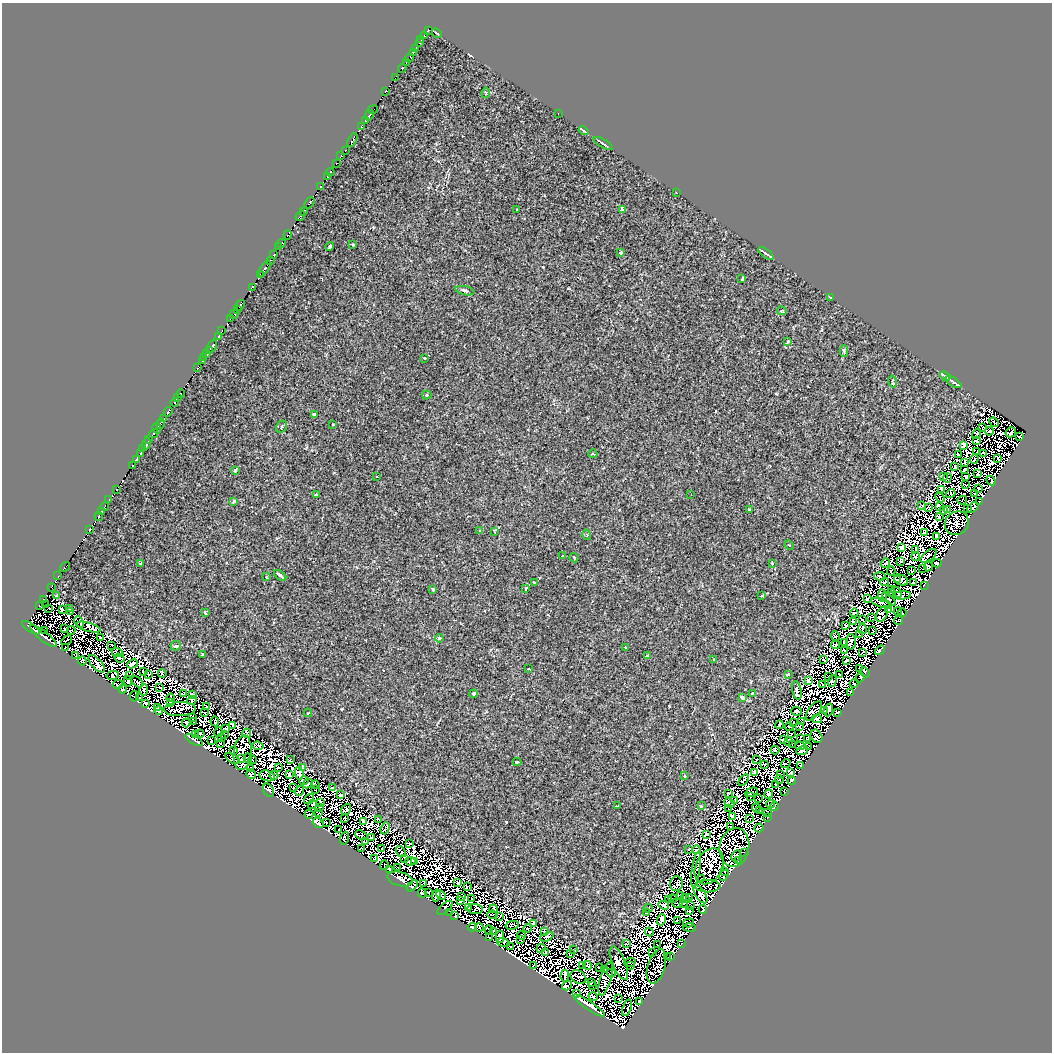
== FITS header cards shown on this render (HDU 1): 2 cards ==
NAXIS1  =                 1050
NAXIS2  =                 1050

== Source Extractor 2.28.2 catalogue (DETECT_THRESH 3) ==
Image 1050 x 1050 px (HDU 1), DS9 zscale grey, 1 PNG px = 1 image px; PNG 1054 x 1054 px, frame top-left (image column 1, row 1050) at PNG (2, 3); each listed source drawn as its Kron ellipse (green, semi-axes under 4 px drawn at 4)
Background 0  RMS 0.0045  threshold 0.0134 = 3 sigma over >= 5 px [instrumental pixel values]
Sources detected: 906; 245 with non-positive FLUX_AUTO (blend fragments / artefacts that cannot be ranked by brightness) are neither listed nor drawn; of the other 661, the 500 brightest by FLUX_AUTO listed and drawn (161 fainter detections omitted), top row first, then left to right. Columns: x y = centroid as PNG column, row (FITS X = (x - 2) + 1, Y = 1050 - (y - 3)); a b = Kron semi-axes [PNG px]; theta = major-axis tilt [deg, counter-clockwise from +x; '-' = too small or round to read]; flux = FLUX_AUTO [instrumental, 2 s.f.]
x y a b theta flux
428 31 3 2 - 0.65
437 33 5 2 - 0.24
424 35 3 2 - 2.4
420 39 3 2 - 2.7
419 42 3 2 - 0.24
416 48 3 2 - 2.5
413 52 3 2 - 1.9
409 58 4 3 - 0.82
406 62 4 3 - 3.4
402 68 4 3 - 1
395 78 3 2 - 0.89
385 91 3 2 - 0.62
486 93 5 3 - 0.48
373 109 5 2 - 1.3
558 113 2 2 - 0.25
369 115 5 3 - 10
365 120 3 2 - 1.6
362 126 4 3 - 2.4
583 131 5 2 - 0.63
352 140 7 3 64 3.9
603 143 10 2 -30 0.46
346 150 3 2 - 1.4
341 156 3 2 - 2.5
336 163 3 2 - 2.6
330 172 4 3 - 6.9
328 176 3 2 - 0.73
320 187 3 3 - 3.8
676 193 3 3 - 0.87
309 203 6 3 49 8.1
517 209 3 3 - 0.33
622 209 4 3 - 0.79
304 211 3 2 - 0.49
300 216 5 4 - 4.1
288 235 5 3 - 0.71
281 243 4 3 - 0.34
353 245 3 3 - 0.98
330 246 4 3 - 0.97
279 247 3 3 - 3.7
621 252 4 3 - 2.1
766 253 9 3 -36 1.3
274 255 4 2 - 1
270 261 3 3 - 1.4
265 268 9 3 57 6.3
260 275 3 3 - 7.4
742 279 3 3 - 0.67
252 287 3 2 - 0.59
465 291 10 4 -13 1
830 297 3 3 - 0.98
240 306 6 3 55 5.5
237 309 3 2 - 3.8
782 311 5 4 - 0.44
234 314 6 3 60 0.94
231 318 4 3 - 1.3
221 331 2 2 - 0.52
219 336 3 3 - 4.5
787 342 4 3 - 1.6
212 347 7 3 64 3.7
209 351 4 2 - 3.7
844 351 6 4 -88 0.53
207 354 4 2 - 4.1
203 357 2 2 - 0.82
425 358 3 3 - 0.93
202 361 4 2 - 0.95
198 368 3 3 - 1.5
945 376 6 3 -44 0.97
893 381 6 2 -78 0.38
953 382 9 3 -36 3.7
181 394 4 2 - 1.5
427 395 4 4 - 0.48
177 398 4 3 - 3.7
175 402 4 3 - 5.4
168 412 5 3 - 6.9
314 414 4 3 - 1.8
163 419 3 2 - 3.1
994 422 5 2 - 0.43
160 423 5 3 - 7.4
333 425 3 3 - 1
282 427 6 5 - 0.57
983 427 3 2 - 0.29
157 428 5 2 - 0.54
989 431 4 3 - 25
1011 432 5 5 - 120
154 434 4 3 - 3.9
977 434 5 2 - 0.46
1020 437 4 3 - 99
149 440 3 2 - 2.5
976 441 4 3 - 0.3
147 444 6 3 71 2.2
964 446 3 3 - 61
143 449 3 2 - 2.4
977 452 3 2 - 0.31
141 453 3 3 - 4
984 453 4 3 - 3.9
593 454 4 4 - 0.43
959 455 3 2 - 0.34
136 459 4 3 - 3.1
974 459 5 2 - 0.37
998 459 3 3 - 51
964 463 3 3 - 24
133 465 3 2 - 2.4
955 467 3 2 - 0.3
964 469 3 3 - 16
235 470 4 3 - 1.9
977 474 3 3 - 33
965 476 4 2 - 0.35
377 477 3 2 - 0.24
943 477 4 2 - 0.25
947 478 4 3 - 0.3
991 481 5 3 - 20
965 485 4 2 - 0.84
941 489 3 2 - 0.32
979 489 3 3 - 8.7
116 490 3 2 - 2.6
951 493 5 4 - 11
974 494 2 2 - 0.25
316 495 3 3 - 1.4
691 495 2 2 - 0.27
940 498 5 3 - 6.1
109 500 3 2 - 2.6
962 500 5 2 - 0.31
234 501 4 3 - 1.3
979 502 3 2 - 0.46
105 506 4 2 - 0.77
922 506 4 2 - 0.28
940 506 3 3 - 6.1
973 507 6 4 38 8.5
928 508 4 3 - 0.31
967 508 2 2 - 0.58
947 509 4 3 - 13
749 510 4 3 - 0.53
944 510 3 3 - 9
102 511 3 2 - 2.2
99 516 4 2 - 2.2
939 516 3 3 - 36
957 523 12 11 - 32
89 530 3 3 - 2.7
479 531 3 3 - 0.55
495 531 4 2 - 0.28
925 532 3 3 - 15
587 535 5 3 - 0.26
936 536 3 3 - 19
789 545 5 3 - 0.25
902 547 3 3 - 45
916 550 4 3 - 9.4
563 556 3 3 - 1.1
929 556 9 5 38 22
916 557 4 3 - 16
574 558 5 3 - 0.3
901 561 4 3 - 0.64
140 563 2 2 - 0.24
772 563 4 3 - 0.43
885 563 5 3 - 0.31
937 563 5 3 - 0.3
65 567 5 3 - 4.9
928 567 4 3 - 0.42
923 569 2 2 - 0.33
891 571 4 2 - 0.32
911 571 3 2 - 0.41
280 575 7 3 -40 1.2
58 576 2 2 - 1.4
880 576 6 2 -10 0.29
266 577 3 2 - 0.52
897 579 3 3 - 22
901 580 7 5 -25 23
885 582 4 2 - 0.32
913 582 2 2 - 0.44
534 583 4 3 - 1
924 585 3 2 - 0.26
52 587 4 2 - 2.3
526 588 4 3 - 2.5
433 589 4 3 - 0.56
891 589 3 3 - 0.75
897 592 6 2 -49 0.56
891 593 2 2 - 0.31
762 595 3 3 - 0.38
882 595 6 4 -83 20
902 595 9 4 4 39
57 596 3 3 - 0.48
867 598 3 2 - 0.36
889 599 9 3 -47 1.3
44 600 4 3 - 0.77
881 603 11 3 -19 7.8
46 605 3 2 - 0.28
39 606 3 2 - 1.5
49 608 3 2 - 0.32
69 608 2 2 - 1.4
888 609 4 3 - 37
62 610 4 3 - 7.7
71 612 3 3 - 0.23
898 612 4 2 - 0.56
902 612 4 2 - 0.62
205 613 4 3 - 0.52
854 613 4 2 - 0.27
882 614 8 5 63 8.5
871 617 2 2 - 0.29
862 620 3 2 - 0.27
898 621 4 2 - 0.27
79 622 6 3 -63 0.42
854 622 4 3 - 8.6
846 626 4 3 - 2.8
89 627 12 4 -15 0.8
31 628 10 3 -33 25
65 628 4 3 - 0.26
862 629 5 3 - 5.4
71 630 4 2 - 0.31
873 630 4 2 - 0.28
45 631 4 3 - 16
859 635 2 2 - 0.35
43 636 16 5 -39 65
835 637 5 2 - 0.32
101 638 3 3 - 16
439 638 4 3 - 0.82
67 640 6 2 34 0.23
851 642 8 5 89 68
844 643 3 3 - 66
112 645 3 2 - 0.23
836 645 4 3 - 5.1
176 646 5 5 - 1.4
65 647 2 2 - 0.42
625 647 3 2 - 0.28
844 650 4 3 - 18
880 650 5 3 - 7.1
862 652 3 2 - 0.35
117 653 6 3 -19 0.4
203 654 3 3 - 0.48
647 655 3 3 - 0.48
75 656 4 3 - 0.4
120 658 5 2 - 0.32
714 659 3 3 - 1.5
823 660 4 2 - 0.28
82 661 4 3 - 0.69
846 661 4 3 - 51
97 664 11 5 -47 320
133 664 5 4 - 47
859 668 4 2 - 0.86
528 669 3 2 - 0.29
143 672 3 2 - 0.44
865 672 5 3 - 8.8
162 673 4 3 - 1.1
149 674 4 2 - 0.33
840 674 3 2 - 0.42
113 675 6 4 13 75
788 675 3 3 - 1.7
129 676 4 3 - 15
829 676 3 2 - 0.46
860 678 5 3 - 3.8
808 680 3 3 - 7.2
128 681 5 4 - 0.33
832 681 6 4 70 41
137 682 7 3 -42 0.83
118 684 5 2 - 0.5
822 684 3 2 - 0.24
854 684 4 2 - 0.68
160 687 3 2 - 0.45
123 689 4 3 - 0.45
144 690 5 3 - 0.61
797 690 9 4 -78 15
850 692 3 2 - 0.24
183 693 4 2 - 0.3
193 694 3 3 - 4.7
474 694 4 3 - 0.77
753 694 4 3 - 0.87
134 696 5 3 - 0.74
742 697 4 3 - 3.7
139 698 3 3 - 35
171 698 4 3 - 25
192 700 4 3 - 0.28
145 703 4 3 - 28
171 703 4 3 - 8.8
157 707 3 3 - 64
207 707 3 2 - 3.3
180 709 16 7 3 11
159 710 4 3 - 70
824 710 3 2 - 81
828 710 6 4 71 240
797 711 5 3 - 0.41
814 711 11 5 53 15
205 713 2 2 - 0.23
308 713 4 3 - 0.51
838 713 4 3 - 31
192 717 3 3 - 24
817 719 5 4 - 61
215 721 5 2 - 0.64
194 722 3 3 - 40
801 722 2 2 - 0.28
186 723 4 3 - 41
794 723 2 2 - 0.28
233 725 4 3 - 53
779 725 4 3 - 41
800 726 3 3 - 0.44
789 727 4 3 - 18
226 729 3 2 - 0.31
218 732 5 2 - 0.57
247 733 5 2 - 0.4
200 734 4 4 - 46
791 734 3 2 - 0.57
196 735 3 3 - 35
225 735 3 2 - 0.27
817 736 7 5 -58 9.8
221 737 3 3 - 0.89
800 738 3 2 - 0.4
807 738 4 2 - 0.31
194 740 9 4 -30 6.9
212 740 3 3 - 28
783 740 4 3 - 12
788 741 4 3 - 19
220 743 3 2 - 0.28
792 744 4 2 - 0.6
258 746 5 4 - 0.55
800 746 5 3 - 42
809 746 3 2 - 0.51
775 750 4 3 - 0.54
802 750 6 3 17 54
234 751 3 3 - 65
243 753 17 9 83 4.3
241 758 3 3 - 28
248 758 4 3 - 16
233 759 8 3 -31 99
290 759 3 3 - 0.81
252 760 4 3 - 46
757 760 3 3 - 3.3
517 762 4 3 - 1
786 763 5 3 - 48
765 764 2 2 - 0.29
801 765 3 3 - 24
302 767 3 2 - 0.28
278 768 3 2 - 0.38
250 769 3 2 - 0.61
790 772 3 3 - 33
299 773 6 4 -80 15
755 773 3 3 - 3.4
251 774 5 4 - 0.37
780 774 3 3 - 37
274 775 5 4 - 19
289 775 4 4 - 66
267 776 8 5 -15 18
685 776 3 3 - 2
779 779 4 2 - 0.49
744 780 6 2 55 0.5
304 781 4 2 - 17
792 781 4 4 - 30
308 784 5 4 - 16
775 784 2 2 - 0.42
315 785 4 3 - 13
332 787 4 3 - 10
293 788 3 2 - 0.41
315 789 3 2 - 0.26
268 790 7 5 -61 2.4
299 791 5 2 - 0.28
784 791 4 2 - 0.32
751 792 6 3 27 0.27
729 794 4 3 - 6.4
769 794 5 3 - 220
341 795 4 3 - 11
751 796 2 2 - 0.27
309 799 5 4 - 34
759 799 4 2 - 0.31
734 800 3 2 - 0.29
321 802 3 2 - 0.29
730 803 6 2 -27 0.38
312 804 5 2 - 0.55
770 804 4 3 - 8.2
617 806 3 2 - 0.49
701 806 3 3 - 0.44
774 806 5 2 - 0.29
319 808 3 2 - 0.34
756 808 4 2 - 0.37
346 809 6 4 53 0.6
729 809 3 2 - 0.28
759 810 3 2 - 0.37
318 813 3 2 - 0.37
768 813 4 2 - 0.33
309 814 4 2 - 0.3
732 816 3 3 - 21
767 817 3 2 - 0.37
749 818 3 2 - 0.38
345 819 4 3 - 0.33
379 819 3 3 - 2.5
327 822 4 3 - 39
363 822 4 3 - 460
318 823 6 4 -39 27
730 827 2 2 - 0.5
385 828 6 3 70 0.38
759 828 5 3 - 0.27
339 829 2 2 - 0.32
706 834 3 3 - 14
361 835 6 3 -24 120
345 838 6 4 71 0.27
371 838 4 3 - 21
366 841 4 2 - 0.53
409 844 4 2 - 0.25
734 847 19 14 80 20
361 848 3 2 - 0.28
382 848 2 2 - 0.28
688 849 3 3 - 7.1
696 850 4 3 - 2
401 851 6 2 -52 0.37
744 852 2 2 - 0.24
736 856 6 4 62 21
374 858 3 2 - 0.36
404 858 2 2 - 0.36
410 861 5 3 - 0.6
415 861 3 2 - 8.1
738 861 3 2 - 22
384 865 5 2 - 0.44
709 866 19 13 64 43
397 868 2 2 - 0.55
390 869 3 3 - 69
696 869 18 3 81 34
724 871 4 3 - 30
724 875 6 3 51 93
400 879 13 7 -15 18
701 879 4 2 - 0.31
424 883 4 2 - 1
458 883 3 3 - 0.28
676 884 7 6 - 16
412 886 7 3 46 28
468 886 4 3 - 3.6
708 886 13 6 0 59
429 892 3 3 - 34
422 893 4 3 - 24
700 894 10 5 -56 400
436 895 6 3 78 140
441 895 5 3 - 24
681 895 3 3 - 0.98
461 897 4 2 - 0.23
685 898 4 2 - 0.78
690 898 2 2 - 0.3
471 899 3 2 - 120
673 899 4 2 - 0.26
669 900 3 2 - 0.23
460 901 3 2 - 0.67
678 903 5 2 - 0.29
684 903 3 2 - 1
664 905 5 3 - 82
691 905 3 2 - 0.46
445 908 9 4 41 42
469 908 3 2 - 0.41
648 908 4 3 - 13
475 909 8 5 -2 14
494 909 4 3 - 26
703 910 4 3 - 150
690 911 4 2 - 1.1
450 912 2 2 - 0.57
646 913 3 3 - 29
455 915 3 3 - 8.2
493 915 5 2 - 0.27
500 917 3 2 - 0.53
661 920 5 3 - 180
678 920 3 2 - 0.61
533 923 3 3 - 2.4
689 923 6 3 16 32
512 925 6 3 13 0.74
472 927 4 3 - 43
479 928 4 3 - 0.35
528 928 4 3 - 9.3
690 928 6 2 0 0.99
489 930 4 3 - 0.56
493 931 3 2 - 0.71
544 931 3 3 - 1.3
649 932 4 3 - 15
521 936 4 2 - 0.29
500 937 6 3 -88 26
547 937 7 3 26 0.6
489 938 3 3 - 41
521 940 3 2 - 0.46
503 942 6 4 -17 69
681 943 3 3 - 18
627 944 3 3 - 6
657 945 4 2 - 0.4
511 947 3 2 - 0.78
541 948 5 2 - 0.3
573 949 3 2 - 7.3
545 953 4 3 - 22
652 953 2 2 - 0.35
570 954 4 3 - 0.39
671 956 3 2 - 0.41
668 957 2 2 - 0.35
630 962 6 2 23 0.57
619 963 18 6 -67 53
533 965 3 2 - 0.57
587 965 5 3 - 0.26
630 965 3 2 - 0.43
583 966 3 3 - 7.9
656 966 18 9 74 59
600 967 4 2 - 0.27
605 969 4 2 - 6.8
611 973 4 3 - 24
565 976 6 3 86 130
578 977 8 6 -28 96
606 979 17 5 73 34
591 983 4 2 - 0.5
567 986 5 3 - 95
593 986 2 2 - 0.56
577 993 3 3 - 700
593 997 5 4 - 400
619 999 3 2 - 1.5
639 1002 3 3 - 390
589 1005 18 3 -33 1200
627 1008 9 4 71 100
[161 fainter detections neither listed nor drawn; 245 non-positive-flux detections neither listed nor drawn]